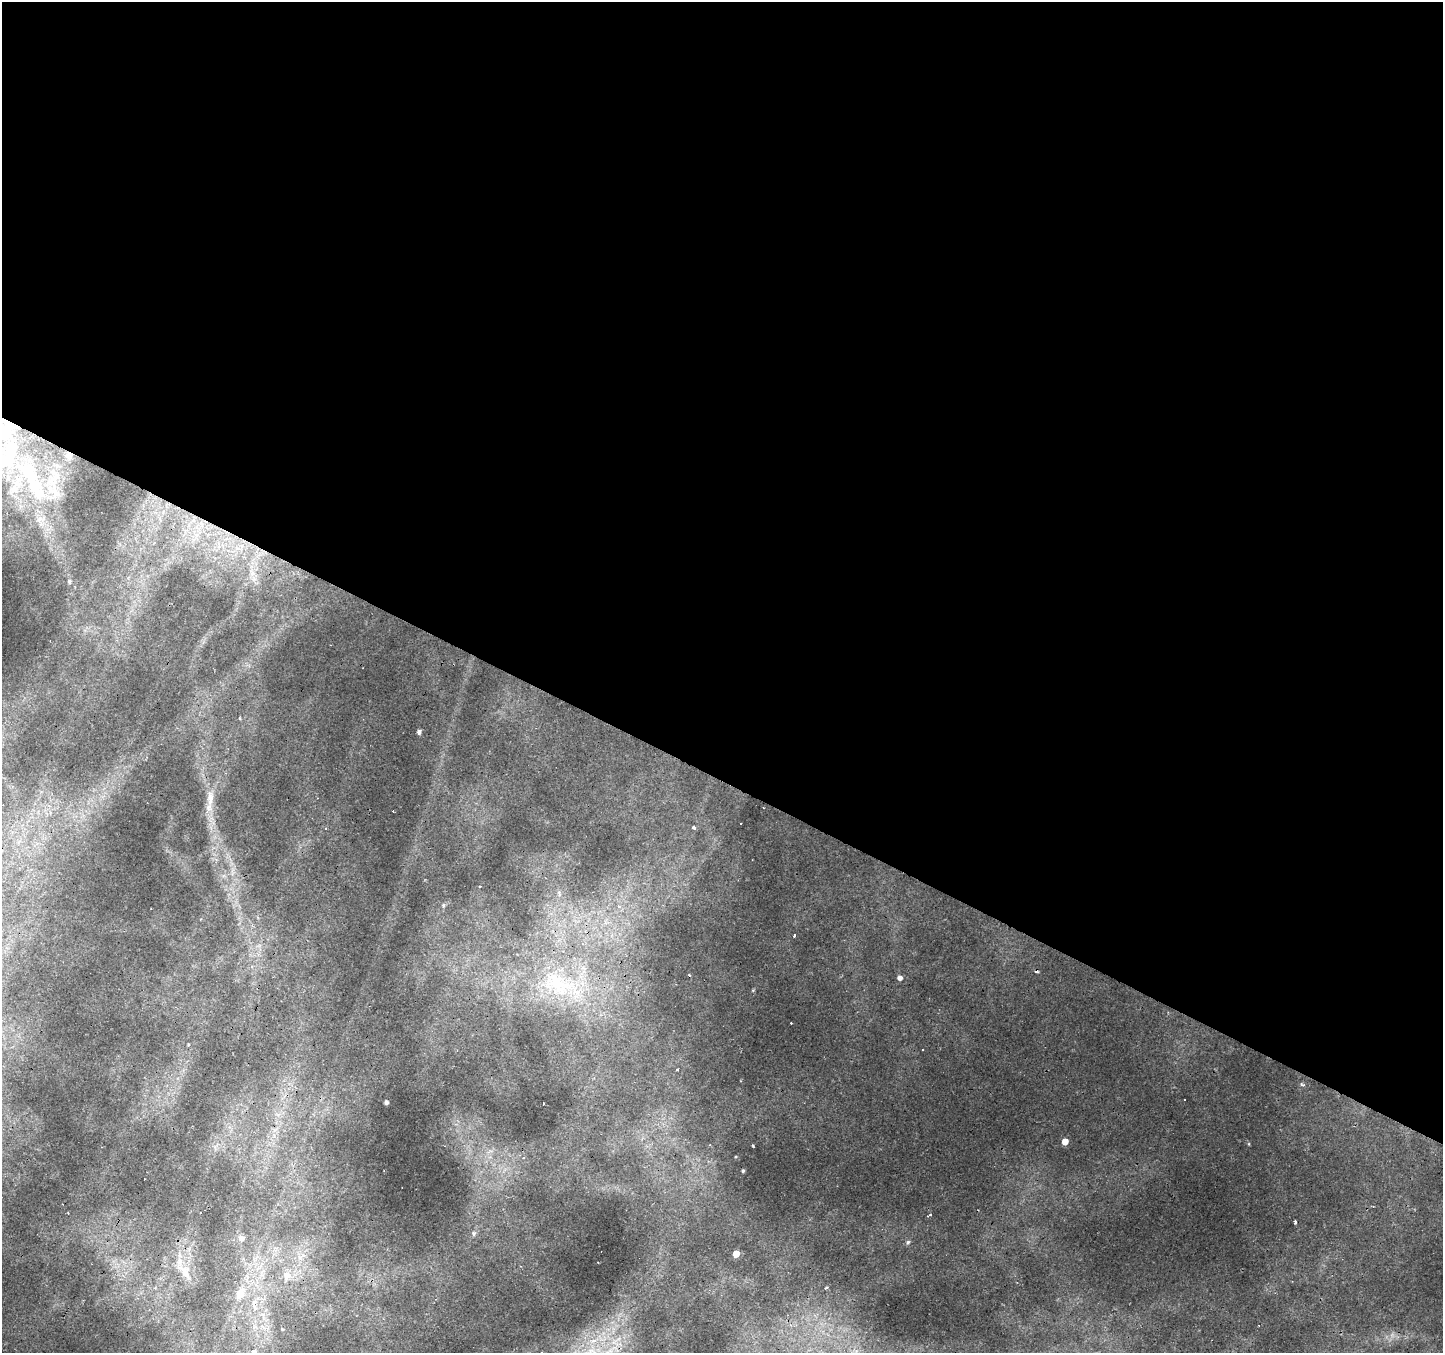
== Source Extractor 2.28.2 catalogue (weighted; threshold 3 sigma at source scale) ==
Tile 3 of 4 x 4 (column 3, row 1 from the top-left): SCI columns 2887-4327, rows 4317-5667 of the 5767 x 5863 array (HDU 1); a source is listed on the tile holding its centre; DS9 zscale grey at full resolution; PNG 1445 x 1355 px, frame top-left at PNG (2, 2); no overlay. Shown black and unused: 58% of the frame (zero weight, under 2 of 3 exposures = <1% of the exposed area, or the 3 px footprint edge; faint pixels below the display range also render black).
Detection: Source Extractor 2.28.2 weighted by HDU 2 'WHT'; one run over the whole footprint, this tile lists its part. Background 0.00476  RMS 0.0027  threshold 0.0121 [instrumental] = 3 sigma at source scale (4.5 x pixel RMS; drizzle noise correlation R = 1.50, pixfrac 1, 0.0396/0.0396 arcsec/px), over >= 5 px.
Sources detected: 55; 13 cosmic-ray / hot-pixel residue — not listed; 3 inside a brighter listed object's ellipse — not listed separately; the other 39 listed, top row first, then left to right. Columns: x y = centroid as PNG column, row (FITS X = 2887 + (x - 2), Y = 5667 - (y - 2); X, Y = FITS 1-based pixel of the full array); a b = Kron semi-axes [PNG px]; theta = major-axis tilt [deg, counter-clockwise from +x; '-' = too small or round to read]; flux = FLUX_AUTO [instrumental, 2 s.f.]
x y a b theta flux
68 455 7 6 - 0.66
33 482 72 18 -60 19
252 573 9 7 -63 1.6
69 581 5 5 - 0.59
240 718 4 3 - 0.26
419 732 4 4 - 0.96
210 798 25 10 87 4.4
763 808 3 2 - 0.18
694 827 4 4 - 1.5
559 894 9 3 -68 0.52
443 905 5 5 - 0.51
619 907 6 5 - 0.71
794 935 3 3 - 0.61
252 966 5 3 - 0.69
900 978 5 4 - 1.3
558 984 56 32 -19 30
386 1102 4 4 - 0.92
544 1104 3 2 - 0.33
1065 1141 5 5 - 3.1
1249 1144 5 3 - 0.26
753 1145 3 2 - 0.29
743 1171 3 3 - 0.44
201 1213 3 3 - 0.57
929 1215 4 3 - 0.67
1295 1223 4 3 - 0.78
474 1233 7 6 - 0.63
242 1238 6 6 - 1.2
908 1242 6 5 - 0.5
736 1254 5 4 - 4
184 1272 35 8 -50 3.9
287 1275 9 8 - 2.8
826 1287 4 3 - 0.39
240 1294 6 6 - 6.1
254 1303 10 7 61 1.9
149 1310 4 2 - 0.19
265 1310 6 5 - 0.82
282 1329 3 3 - 0.7
594 1341 11 8 25 2.4
253 1351 3 3 - 9.8
Overlapping masked pixels (flux is a lower limit): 1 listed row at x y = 68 455
Isophote crosses this tile's border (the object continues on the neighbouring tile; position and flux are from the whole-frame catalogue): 1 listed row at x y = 253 1351
Unlisted compact peaks at least as high as the median listed source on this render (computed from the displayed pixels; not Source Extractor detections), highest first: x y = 753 990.